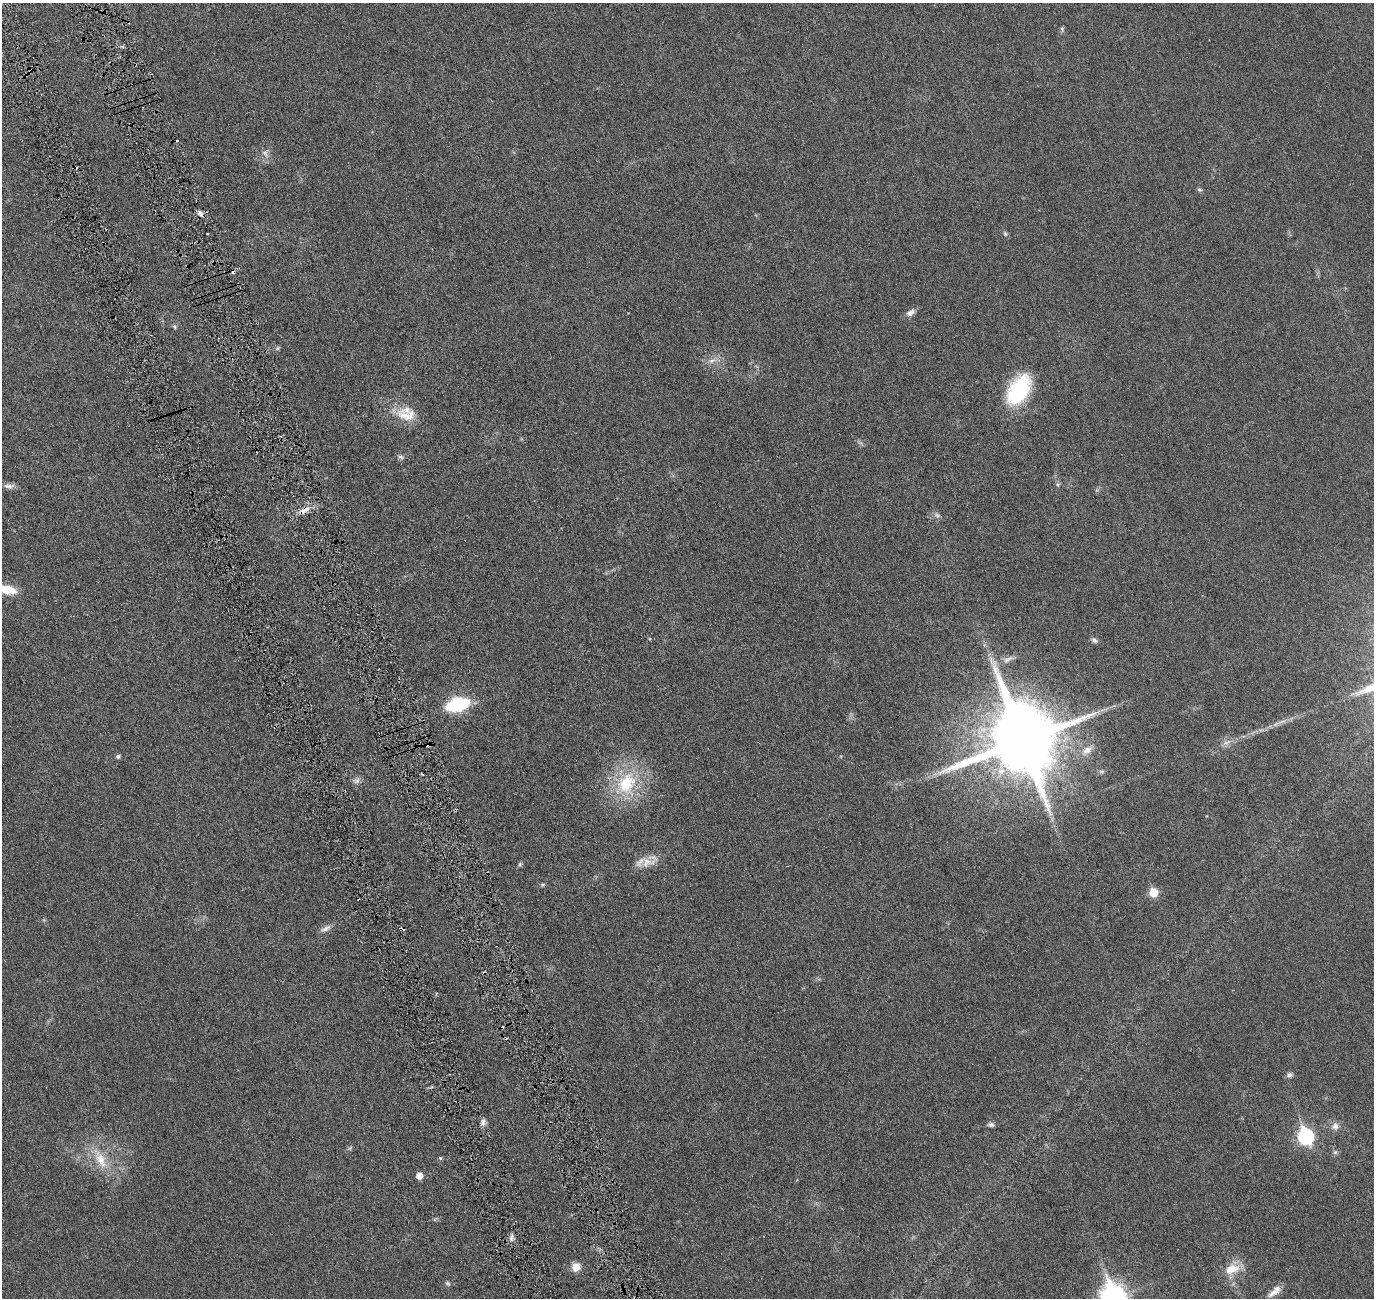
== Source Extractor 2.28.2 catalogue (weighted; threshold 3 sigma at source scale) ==
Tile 11 of 4 x 4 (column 3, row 3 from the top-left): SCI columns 2814-4185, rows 1476-2771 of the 5618 x 5643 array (HDU 1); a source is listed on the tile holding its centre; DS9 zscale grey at full resolution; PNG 1376 x 1300 px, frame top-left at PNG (2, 3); no overlay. Shown black and unused: <1% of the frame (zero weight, under 3 of 6 exposures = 1% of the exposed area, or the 3 px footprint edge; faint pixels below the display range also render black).
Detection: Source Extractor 2.28.2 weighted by HDU 2 'WHT'; one run over the whole footprint, this tile lists its part. Background 0.0277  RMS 0.0043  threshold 0.0176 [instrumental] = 3 sigma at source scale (4.09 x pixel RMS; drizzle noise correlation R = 1.36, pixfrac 0.8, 0.05/0.05 arcsec/px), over >= 5 px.
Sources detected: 58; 3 too faint to see at this stretch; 4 cosmic-ray / hot-pixel residue — not listed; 1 inside a brighter listed object's ellipse — not listed separately; the other 50 listed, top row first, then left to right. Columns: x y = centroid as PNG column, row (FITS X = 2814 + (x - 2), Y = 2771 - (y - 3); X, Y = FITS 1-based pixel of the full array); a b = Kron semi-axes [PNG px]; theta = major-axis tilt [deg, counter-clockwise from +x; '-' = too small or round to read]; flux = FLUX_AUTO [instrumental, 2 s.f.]
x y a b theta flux
1062 29 7 5 -77 0.67
1199 190 7 5 -4 0.6
200 213 9 6 -45 1.5
1005 234 8 5 -63 0.68
911 312 12 7 36 1.9
174 327 7 4 -70 0.59
277 348 7 5 23 0.63
712 360 13 7 21 2.3
1019 391 34 20 60 29
407 415 35 17 -13 8.4
401 457 8 5 -13 0.92
1057 484 6 4 -72 0.52
9 486 16 6 0 1.7
304 510 18 7 26 3.3
7 590 17 8 -12 8.5
1094 640 9 6 -38 1
1008 659 18 6 26 2.1
458 704 18 10 15 30
1275 724 10 5 34 1.2
1022 741 21 20 - 4400
429 745 5 3 - 0.45
1087 750 18 10 41 4
118 756 5 4 - 0.89
1102 771 8 4 -7 0.73
357 781 11 6 44 1.2
626 783 32 25 53 22
647 862 16 15 - 4.9
520 864 6 5 - 0.56
542 885 7 4 31 0.5
1153 892 6 5 - 11
325 929 16 6 26 1.8
402 929 5 4 - 1.3
484 973 4 3 - 0.61
1289 1075 8 7 - 1.1
483 1122 10 6 89 1.5
991 1125 8 6 -7 1
1335 1126 11 10 - 2.1
1306 1136 8 7 - 68
350 1148 7 4 45 0.55
1335 1152 7 5 44 0.75
440 1158 5 5 - 0.47
101 1159 30 13 -65 9.5
419 1176 5 5 - 3.9
435 1219 7 4 45 0.5
511 1238 11 5 75 1.3
576 1267 10 9 - 3.4
1232 1269 22 13 19 6.2
448 1283 7 6 - 0.72
1274 1292 19 8 33 2.8
1114 1298 11 9 -61 330
Overlapping masked pixels (flux is a lower limit): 4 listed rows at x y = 304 510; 429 745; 402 929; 484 973
Isophote crosses this tile's border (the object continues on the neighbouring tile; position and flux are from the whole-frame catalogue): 2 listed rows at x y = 7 590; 1114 1298